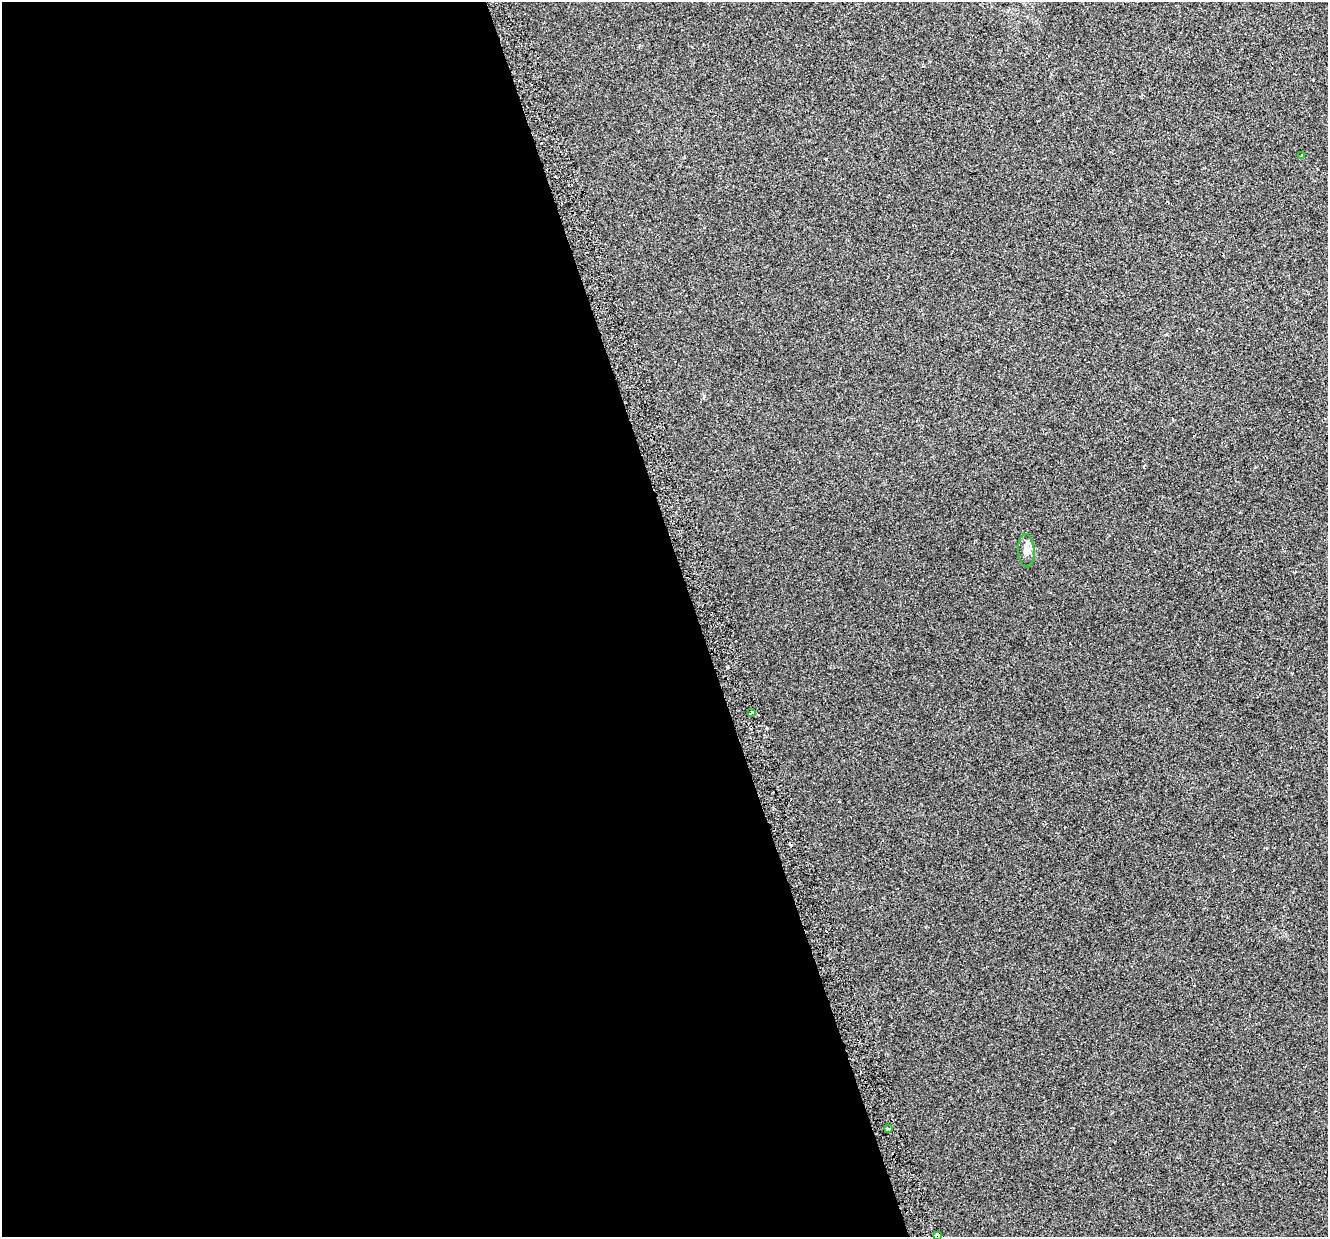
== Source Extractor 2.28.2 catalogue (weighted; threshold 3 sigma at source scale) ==
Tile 9 of 4 x 4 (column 1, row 3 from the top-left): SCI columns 45-1370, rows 1388-2622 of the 5395 x 5196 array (HDU 1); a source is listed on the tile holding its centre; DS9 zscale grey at full resolution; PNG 1330 x 1239 px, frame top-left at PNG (2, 2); each listed source drawn as its Kron ellipse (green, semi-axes under 4 px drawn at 4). Shown black and unused: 52% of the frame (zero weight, under 2 of 3 exposures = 3% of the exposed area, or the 3 px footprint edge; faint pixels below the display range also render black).
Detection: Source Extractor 2.28.2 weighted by HDU 2 'WHT'; one run over the whole footprint, this tile lists its part. Background 0.00414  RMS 0.0062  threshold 0.028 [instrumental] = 3 sigma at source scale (4.5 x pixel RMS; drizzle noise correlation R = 1.50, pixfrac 1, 0.0396/0.0396 arcsec/px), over >= 5 px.
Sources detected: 7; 2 cosmic-ray / hot-pixel residue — neither listed nor drawn; the other 5 listed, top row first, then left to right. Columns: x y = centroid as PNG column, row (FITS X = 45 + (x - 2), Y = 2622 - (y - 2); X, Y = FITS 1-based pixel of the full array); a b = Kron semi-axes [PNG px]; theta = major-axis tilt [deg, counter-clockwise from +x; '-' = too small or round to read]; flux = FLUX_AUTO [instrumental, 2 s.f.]
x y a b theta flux
1301 155 4 3 - 0.81
1026 551 17 8 -85 3.9
752 713 4 2 - 0.97
888 1129 3 3 - 4
937 1235 4 4 - 5.6
Overlapping masked pixels (flux is a lower limit): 1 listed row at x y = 937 1235
Isophote crosses this tile's border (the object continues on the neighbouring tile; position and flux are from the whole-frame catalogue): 1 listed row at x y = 937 1235